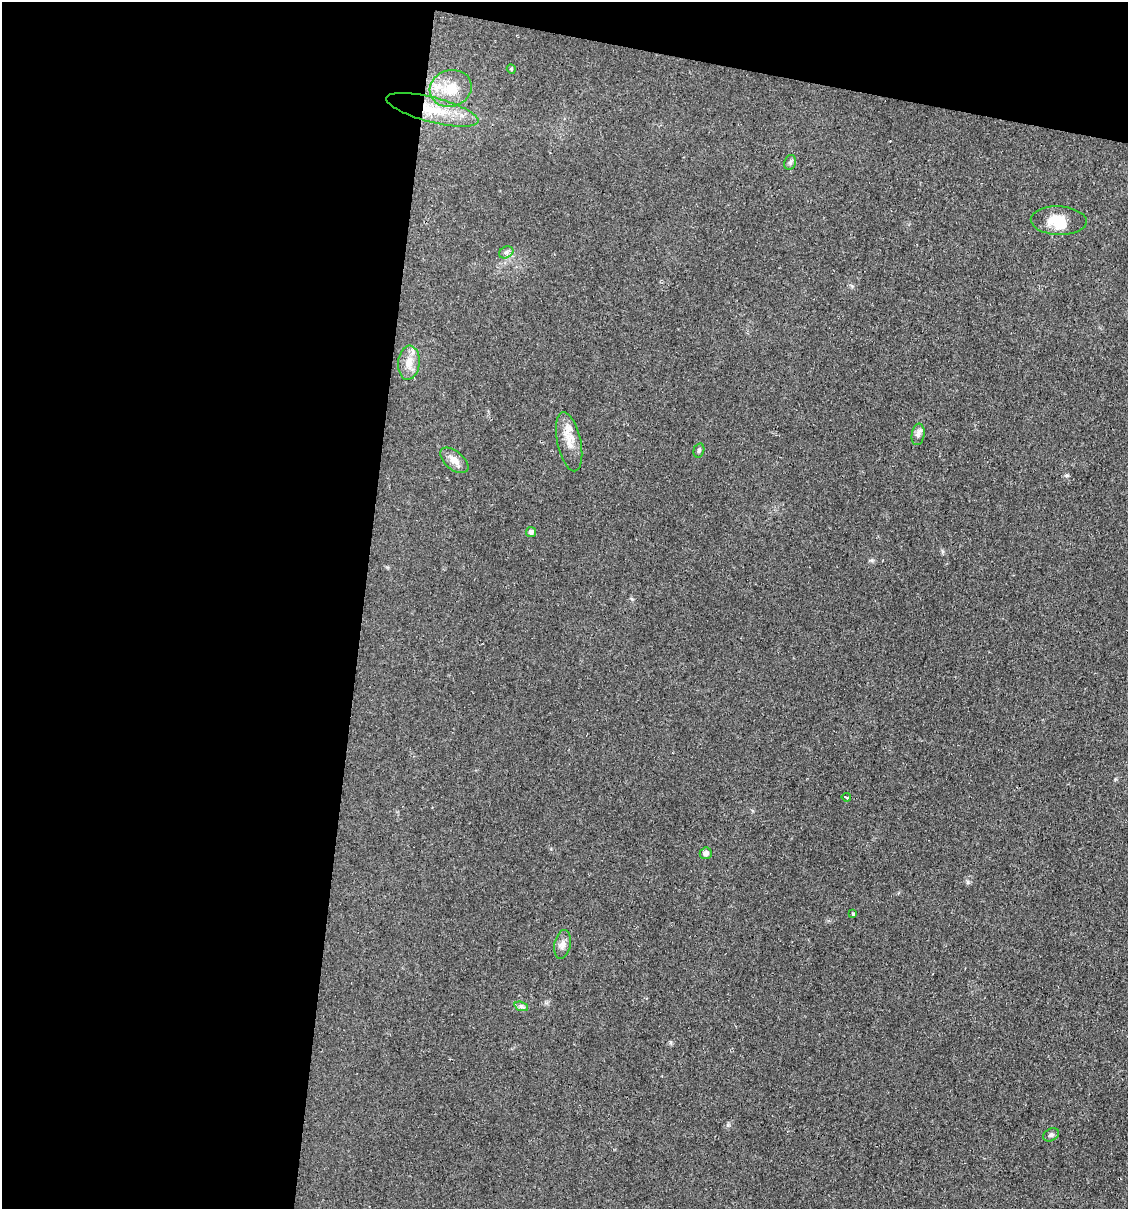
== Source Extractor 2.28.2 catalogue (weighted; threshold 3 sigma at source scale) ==
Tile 1 of 4 x 4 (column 1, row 1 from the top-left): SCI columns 234-1359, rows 3621-4827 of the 4848 x 4828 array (HDU 1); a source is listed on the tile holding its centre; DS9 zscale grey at full resolution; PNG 1130 x 1211 px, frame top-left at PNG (2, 2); each listed source drawn as its Kron ellipse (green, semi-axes under 4 px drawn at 4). Shown black and unused: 36% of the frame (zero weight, under 2 of 3 exposures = <1% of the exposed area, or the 3 px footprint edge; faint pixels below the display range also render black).
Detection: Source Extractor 2.28.2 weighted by HDU 2 'WHT'; one run over the whole footprint, this tile lists its part. Background 0.0329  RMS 0.0049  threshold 0.022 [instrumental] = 3 sigma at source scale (4.5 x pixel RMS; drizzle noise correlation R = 1.50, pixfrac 1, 0.05/0.05 arcsec/px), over >= 5 px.
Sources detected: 19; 1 inside a brighter object's white glare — neither listed nor drawn; the other 18 listed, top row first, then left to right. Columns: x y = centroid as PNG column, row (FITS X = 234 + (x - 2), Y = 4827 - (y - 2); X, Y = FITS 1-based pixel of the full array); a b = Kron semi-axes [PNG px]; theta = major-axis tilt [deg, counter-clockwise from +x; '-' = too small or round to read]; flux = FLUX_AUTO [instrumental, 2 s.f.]
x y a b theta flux
511 69 5 4 - 0.65
451 88 21 18 16 12
432 110 47 12 -14 19
790 162 7 5 67 1.1
1059 221 28 14 -3 10
506 252 7 5 29 1.4
409 363 17 10 85 5.6
918 434 11 6 82 2
569 442 30 12 -78 7.5
699 450 7 5 74 0.88
454 460 17 9 -40 3.9
531 532 5 5 - 1.6
846 797 4 3 - 4.9
706 853 6 6 - 2.2
853 914 3 3 - 0.76
563 944 15 8 79 2.8
521 1006 7 4 -18 1.1
1051 1135 8 6 27 1.3
Overlapping masked pixels (flux is a lower limit): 1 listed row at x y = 432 110
Unlisted compact peaks at least as high as the median listed source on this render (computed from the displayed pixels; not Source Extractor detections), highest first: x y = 968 882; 1067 476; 670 1042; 728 1125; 632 599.